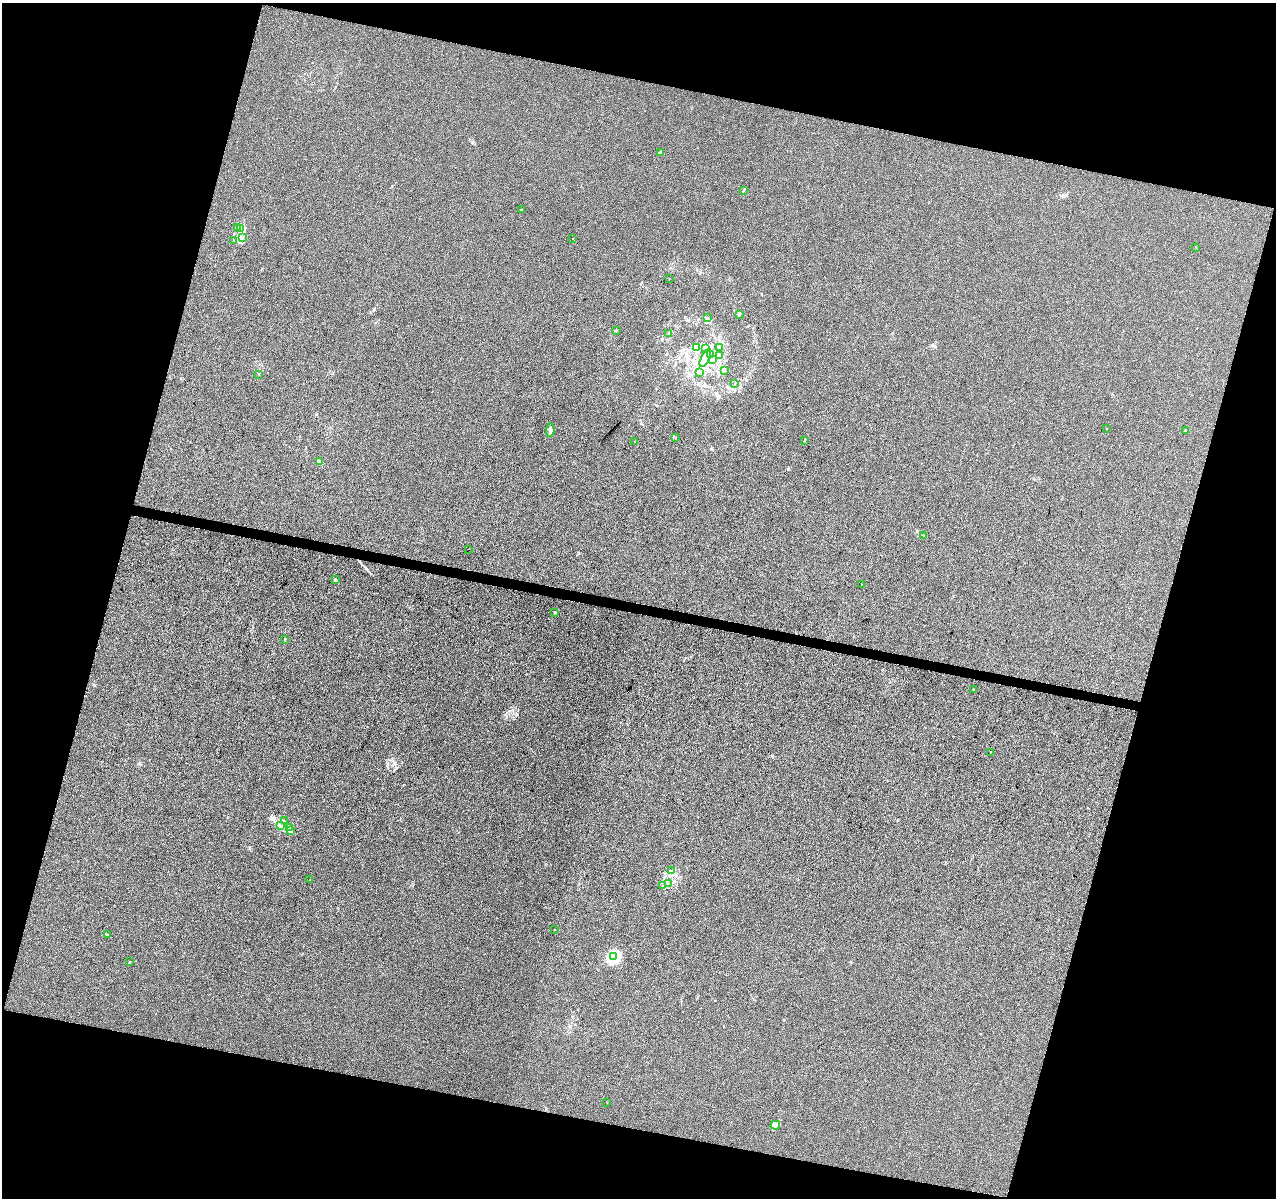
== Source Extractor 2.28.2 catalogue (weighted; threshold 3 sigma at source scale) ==
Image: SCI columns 10-5104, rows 285-5068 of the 5104 x 5290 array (HDU 1 of 3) = the unmasked area's bounding box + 8 px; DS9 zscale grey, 4 x 4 block average (1 PNG px = mean of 4 x 4 image px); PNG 1278 x 1200 px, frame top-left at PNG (2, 3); each listed source drawn as its Kron ellipse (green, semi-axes under 4 px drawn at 4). Shown black and unused: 31% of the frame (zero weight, under 3 of 4 exposures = <1% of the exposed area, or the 3 px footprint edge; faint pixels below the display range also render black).
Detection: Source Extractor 2.28.2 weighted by HDU 2 'WHT'. Background -1.32e-04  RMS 0.0035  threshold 0.016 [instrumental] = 3 sigma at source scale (4.5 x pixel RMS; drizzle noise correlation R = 1.50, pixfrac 1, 0.0396/0.0396 arcsec/px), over >= 5 px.
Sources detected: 57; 2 cosmic-ray / hot-pixel residue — neither listed nor drawn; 1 coinciding with a brighter row at this scale — not listed separately; the other 54 listed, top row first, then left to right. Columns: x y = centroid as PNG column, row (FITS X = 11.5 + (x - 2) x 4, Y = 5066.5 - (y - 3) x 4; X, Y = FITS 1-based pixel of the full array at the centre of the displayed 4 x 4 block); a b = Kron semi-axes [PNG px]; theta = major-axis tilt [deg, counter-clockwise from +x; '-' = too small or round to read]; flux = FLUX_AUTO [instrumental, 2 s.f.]
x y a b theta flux
660 152 3 2 - 2.5
744 190 3 2 - 0.98
521 210 2 2 - 0.96
238 227 2 2 - 0.91
241 229 2 2 - 1
242 237 2 2 - 1.2
573 238 2 2 - 1.3
234 240 2 2 - 0.48
1196 247 2 2 - 0.32
669 278 2 2 - 0.7
739 315 2 2 - 0.74
708 318 2 2 - 2.2
616 331 2 2 - 1.3
669 334 3 2 - 1.3
696 347 3 2 - 2.3
719 347 2 2 - 1.2
706 349 2 2 - 1.3
711 354 2 2 - 1
720 356 2 2 - 0.61
705 358 10 4 64 18
713 359 2 2 - 0.93
724 371 3 2 - 1.7
700 372 2 2 - 0.96
259 374 2 2 - 1.1
735 383 2 2 - 0.7
1106 429 2 2 - 1
550 430 7 2 81 7.8
1185 430 3 2 - 1.1
676 437 2 2 - 0.55
805 441 2 2 - 0.82
634 442 2 2 - 1
319 461 3 2 - 1.7
924 536 2 2 - 0.63
468 549 2 2 - 4.8
335 579 2 2 - 2.6
861 584 2 2 - 0.68
555 612 2 2 - 2.4
285 640 2 2 - 0.73
973 689 2 2 - 2.6
990 752 2 2 - 0.97
284 821 2 2 - 0.84
280 826 3 2 - 0.77
289 827 4 2 - 2.3
290 831 3 2 - 2.9
672 871 3 2 - 2
310 880 2 2 - 0.41
668 884 2 2 - 1.1
663 886 2 2 - 1.3
554 930 2 2 - 0.64
107 934 2 2 - 3.2
614 956 3 2 - 250
130 962 2 2 - 1.5
607 1103 2 2 - 0.34
775 1125 5 2 - 3.7
Diffuse or blended objects may show on this block-average render without a row.